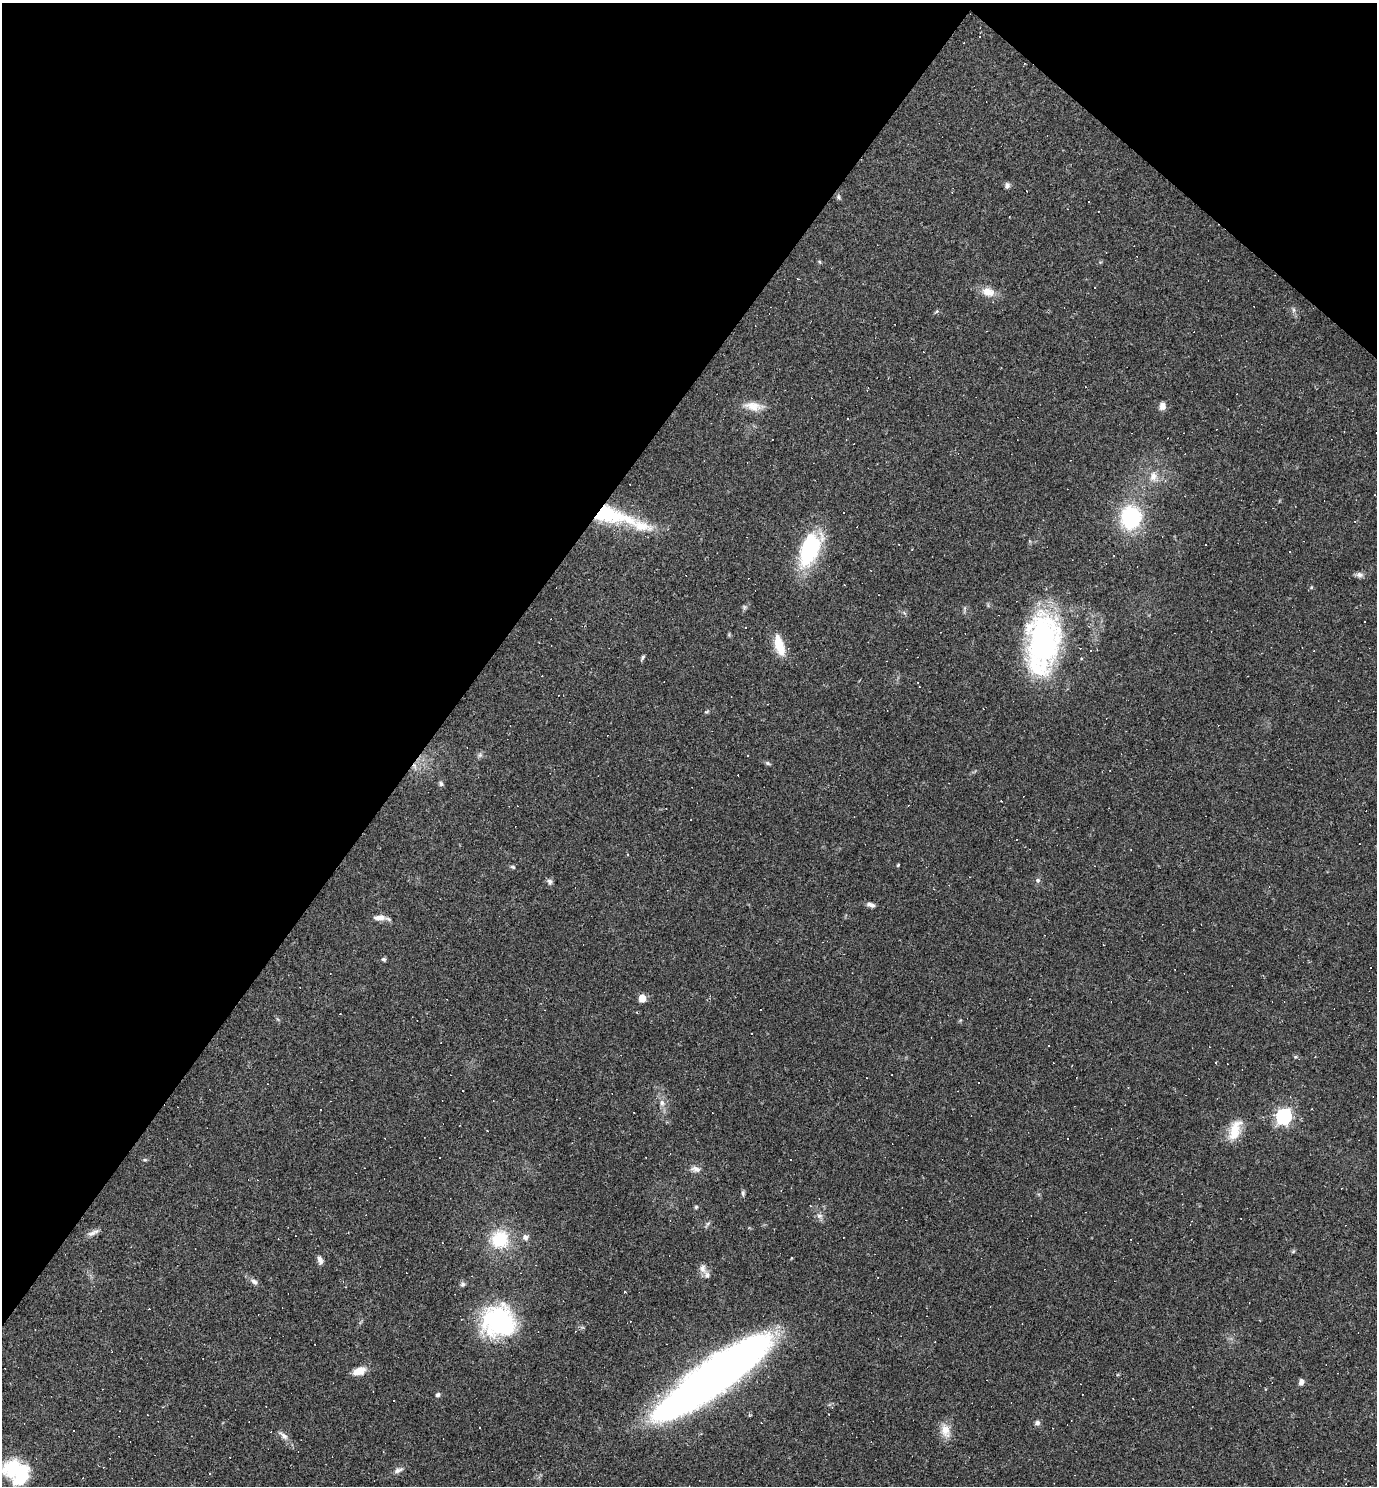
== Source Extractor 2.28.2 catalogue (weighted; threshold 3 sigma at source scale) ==
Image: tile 2 of 4 x 4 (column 2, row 1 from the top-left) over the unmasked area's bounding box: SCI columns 1666-3040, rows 4454-5937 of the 5940 x 5937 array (HDU 1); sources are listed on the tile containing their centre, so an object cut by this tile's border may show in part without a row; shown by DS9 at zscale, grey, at full resolution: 1 PNG px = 1 image px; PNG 1379 x 1488 px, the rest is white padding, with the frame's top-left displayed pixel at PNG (2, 3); no overlay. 35% of this frame is shown black and not used: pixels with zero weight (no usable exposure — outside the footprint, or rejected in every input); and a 3 px margin inside the footprint's outer edge (the drizzle kernel's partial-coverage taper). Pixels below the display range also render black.
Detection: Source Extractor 2.28.2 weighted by HDU 2 'WHT'; one run over the whole footprint, this tile lists its part. Background 0.0582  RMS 0.0083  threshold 0.0375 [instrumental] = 3 sigma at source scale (4.5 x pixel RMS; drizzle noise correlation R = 1.50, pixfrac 1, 0.05/0.05 arcsec/px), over >= 5 px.
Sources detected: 117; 49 cosmic-ray / hot-pixel residue — not listed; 3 inside a brighter listed object's ellipse — not listed separately; the other 65 listed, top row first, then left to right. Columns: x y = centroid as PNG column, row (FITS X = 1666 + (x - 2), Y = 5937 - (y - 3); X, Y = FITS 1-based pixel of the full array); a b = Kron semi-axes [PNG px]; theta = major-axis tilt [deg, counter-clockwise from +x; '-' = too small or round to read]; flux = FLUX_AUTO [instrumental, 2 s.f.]
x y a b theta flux
1007 185 8 6 78 2.3
838 197 6 5 - 1.6
988 292 18 11 -15 9.6
1294 310 7 4 90 1.6
937 311 3 3 - 4.9
753 406 22 12 -11 11
1162 406 10 8 75 4
847 418 2 2 - 0.66
1153 476 14 10 81 7.1
610 515 56 19 -13 69
1131 517 20 17 90 69
809 549 42 21 68 65
1290 552 2 2 - 0.46
1359 575 10 7 -12 2.9
1365 622 3 2 - 0.9
746 627 3 3 - 2.5
1043 641 63 35 -89 160
779 645 24 10 -73 19
642 657 8 4 57 1.4
480 755 6 6 - 1.9
768 763 7 5 -22 1.4
441 784 7 5 -61 1.8
1001 801 2 2 - 0.51
898 865 5 3 - 0.82
513 867 7 5 -17 1.4
1038 880 6 5 - 1.6
550 882 8 6 -77 2.5
871 905 10 5 -15 3.3
379 918 14 7 1 6.6
1103 945 3 2 - 0.55
384 959 6 5 - 1.4
642 998 5 5 - 20
1295 1057 5 4 - 0.97
662 1103 9 6 -76 3.5
1283 1116 7 6 - 210
1235 1130 28 12 72 17
487 1131 3 2 - 1
790 1159 3 3 - 1.1
145 1160 6 4 0 1.1
695 1169 14 8 -12 4.3
743 1193 7 4 90 1.5
696 1207 5 5 - 1.1
819 1216 9 6 -1 2.9
93 1232 16 5 27 3.9
525 1237 7 6 - 3.4
500 1239 26 24 61 34
320 1260 10 6 -72 3.6
703 1269 12 8 -82 4.6
254 1282 10 6 -33 3.3
463 1284 7 6 - 1.8
625 1292 3 2 - 0.91
990 1307 3 2 - 0.56
498 1321 38 35 -14 92
359 1371 15 8 17 9.4
713 1377 104 22 35 860
1301 1382 7 5 73 3.5
438 1395 5 4 - 2.4
393 1400 3 3 - 7.3
749 1416 4 3 - 0.84
1037 1423 7 6 - 2.3
945 1431 19 12 -74 9.7
284 1436 14 6 -41 4.2
398 1470 13 6 19 3.3
16 1471 28 20 -40 62
210 1473 3 3 - 0.66
Overlapping masked pixels (flux is a lower limit): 1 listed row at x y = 610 515
Isophote crosses this tile's border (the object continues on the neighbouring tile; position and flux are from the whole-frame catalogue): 1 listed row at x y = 16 1471